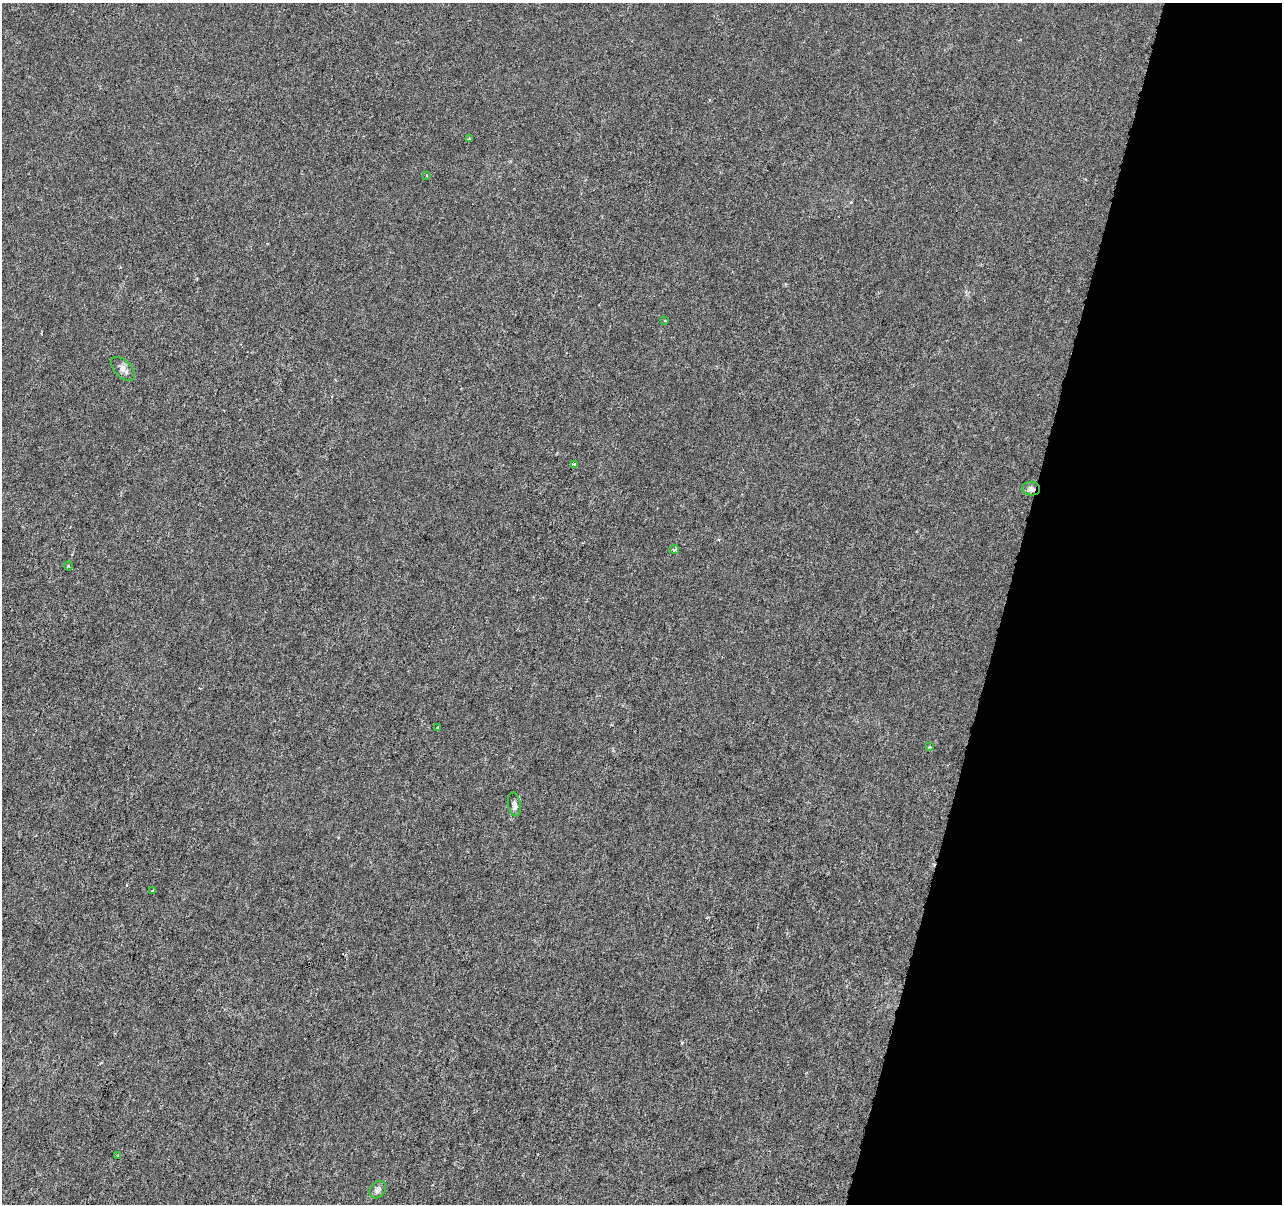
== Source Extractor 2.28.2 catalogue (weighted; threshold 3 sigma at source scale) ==
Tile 8 of 4 x 4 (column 4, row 2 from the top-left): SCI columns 3841-5120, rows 2626-3827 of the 5128 x 5312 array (HDU 1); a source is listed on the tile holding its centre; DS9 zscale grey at full resolution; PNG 1284 x 1206 px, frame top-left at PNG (2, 3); each listed source drawn as its Kron ellipse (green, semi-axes under 4 px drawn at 4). Shown black and unused: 22% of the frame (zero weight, under 3 of 6 exposures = <1% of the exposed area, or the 3 px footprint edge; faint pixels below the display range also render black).
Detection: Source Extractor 2.28.2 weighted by HDU 2 'WHT'; one run over the whole footprint, this tile lists its part. Background -1.32e-04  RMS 0.0013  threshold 0.00513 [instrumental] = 3 sigma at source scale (4.09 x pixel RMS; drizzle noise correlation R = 1.36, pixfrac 0.8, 0.0396/0.0396 arcsec/px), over >= 5 px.
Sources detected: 15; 1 inside a brighter listed object's ellipse — not listed separately; the other 14 listed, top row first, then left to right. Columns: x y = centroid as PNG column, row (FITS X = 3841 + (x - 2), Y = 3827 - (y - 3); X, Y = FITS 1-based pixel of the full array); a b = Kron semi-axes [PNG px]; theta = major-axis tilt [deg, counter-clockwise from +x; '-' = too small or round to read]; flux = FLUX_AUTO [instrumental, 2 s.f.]
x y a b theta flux
469 139 4 3 - 0.2
426 175 3 2 - 0.093
665 320 4 3 - 0.099
123 369 15 8 -45 0.81
575 464 4 3 - 0.16
1031 489 9 6 -3 0.49
674 549 5 3 - 0.21
68 566 5 3 - 0.12
438 727 3 3 - 0.26
929 747 4 3 - 0.23
514 804 12 6 -81 0.5
152 890 3 2 - 0.1
118 1156 4 4 - 0.13
378 1190 9 7 53 0.47
Overlapping masked pixels (flux is a lower limit): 1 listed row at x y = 1031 489